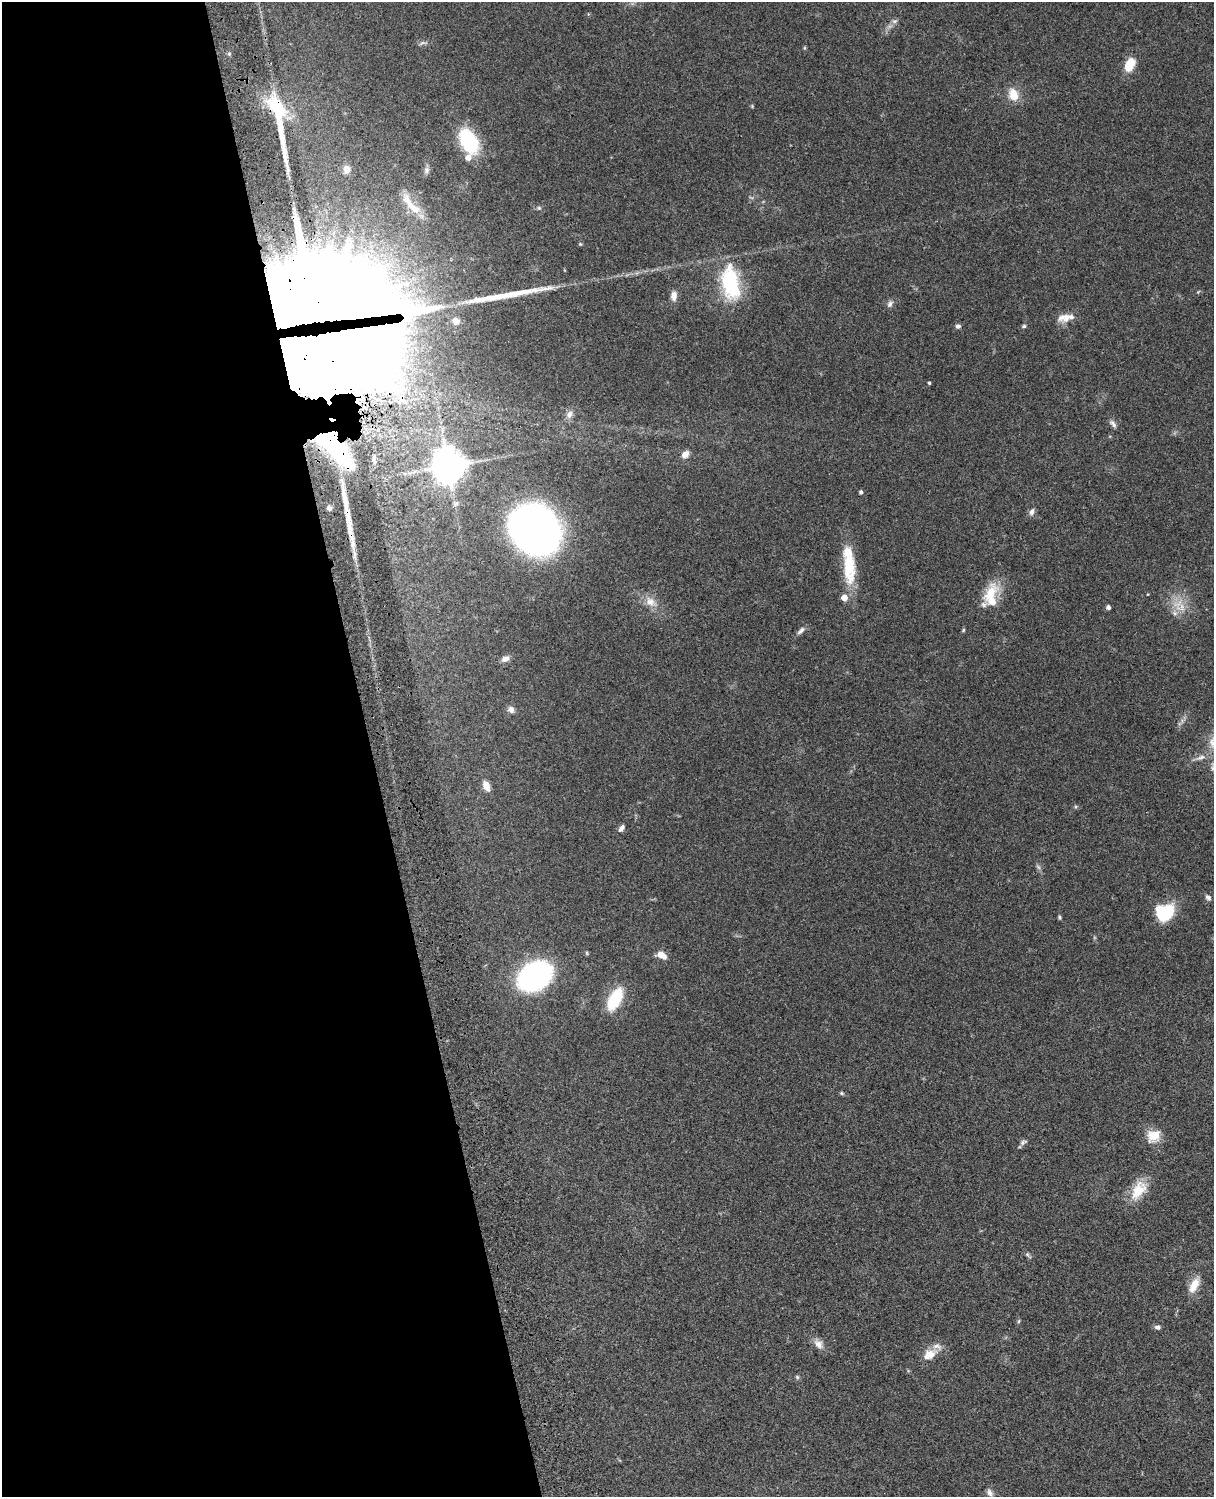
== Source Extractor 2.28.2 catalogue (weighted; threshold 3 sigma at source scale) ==
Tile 5 of 4 x 3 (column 1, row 2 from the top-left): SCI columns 121-1332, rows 1773-3267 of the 5087 x 4926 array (HDU 1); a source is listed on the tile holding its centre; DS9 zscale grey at full resolution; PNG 1216 x 1499 px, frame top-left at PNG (2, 2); no overlay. Shown black and unused: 31% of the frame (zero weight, under 3 of 4 exposures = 6% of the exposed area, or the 3 px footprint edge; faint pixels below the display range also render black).
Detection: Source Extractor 2.28.2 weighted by HDU 2 'WHT'; one run over the whole footprint, this tile lists its part. Background 0.099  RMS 0.0063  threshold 0.0285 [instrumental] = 3 sigma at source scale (4.5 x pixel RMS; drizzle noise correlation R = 1.50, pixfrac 1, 0.05/0.05 arcsec/px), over >= 5 px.
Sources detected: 77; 2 too faint to see at this stretch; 4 long thin detections or spike segments (spike, bleed or trail) — not listed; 8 inside a brighter listed object's ellipse — not listed separately; the other 63 listed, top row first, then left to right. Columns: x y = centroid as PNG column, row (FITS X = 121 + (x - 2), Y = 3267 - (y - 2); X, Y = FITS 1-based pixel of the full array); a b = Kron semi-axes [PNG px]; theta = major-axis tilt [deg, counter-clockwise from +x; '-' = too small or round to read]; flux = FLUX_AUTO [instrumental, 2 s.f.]
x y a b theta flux
894 21 9 6 26 1.8
423 43 11 5 7 1.6
229 54 6 4 47 0.89
1130 65 14 9 65 14
1013 95 15 11 -71 9.9
277 106 34 17 -65 35
468 141 23 14 -60 45
346 169 10 8 84 4.1
427 170 9 8 - 2.3
411 206 32 12 -38 12
539 208 6 5 - 1
580 244 5 4 - 0.69
730 283 47 22 -80 43
674 296 11 7 -89 4.3
890 304 11 6 64 2.2
318 308 77 56 12 5400
1065 318 18 11 10 6.8
456 321 7 6 - 4.6
958 326 7 5 -2 1.7
1024 326 6 4 16 1
929 383 3 3 - 0.89
400 400 23 16 5 18
569 414 11 8 61 3.2
1113 424 12 6 -47 2.3
378 430 10 7 50 5.2
338 450 37 13 -55 54
685 454 10 7 49 4
374 459 19 7 -86 5.1
448 466 12 11 - 960
861 492 4 3 - 1.6
329 508 6 6 - 2.2
1032 512 9 6 70 2.5
536 529 38 32 -43 420
849 567 45 15 -86 27
990 593 33 15 58 17
651 602 19 12 -37 7.9
1108 607 4 4 - 2.2
1175 613 8 6 -22 2.3
963 630 5 4 - 0.75
801 631 12 5 48 2.3
505 659 10 7 27 3.7
511 710 9 8 - 2.7
1201 757 17 6 16 3.6
486 786 11 7 -68 6.3
621 828 9 5 54 2.4
1208 897 9 6 -39 1.9
1165 912 17 15 19 32
1059 917 6 4 -84 0.87
661 955 10 6 -27 7.1
535 976 22 17 30 180
615 999 21 10 63 32
842 1093 6 5 - 0.93
1154 1136 15 13 31 11
1023 1142 10 6 26 1.7
1138 1190 29 16 58 15
1028 1255 11 5 -43 1.4
1194 1285 20 10 62 8.4
1019 1321 6 4 88 0.82
1157 1327 7 5 -9 1.8
818 1344 15 10 -51 4.6
930 1354 17 13 3 8
797 1377 6 5 - 0.97
990 1493 12 7 -64 2.6
Overlapping masked pixels (flux is a lower limit): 4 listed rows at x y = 277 106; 318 308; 400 400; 338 450